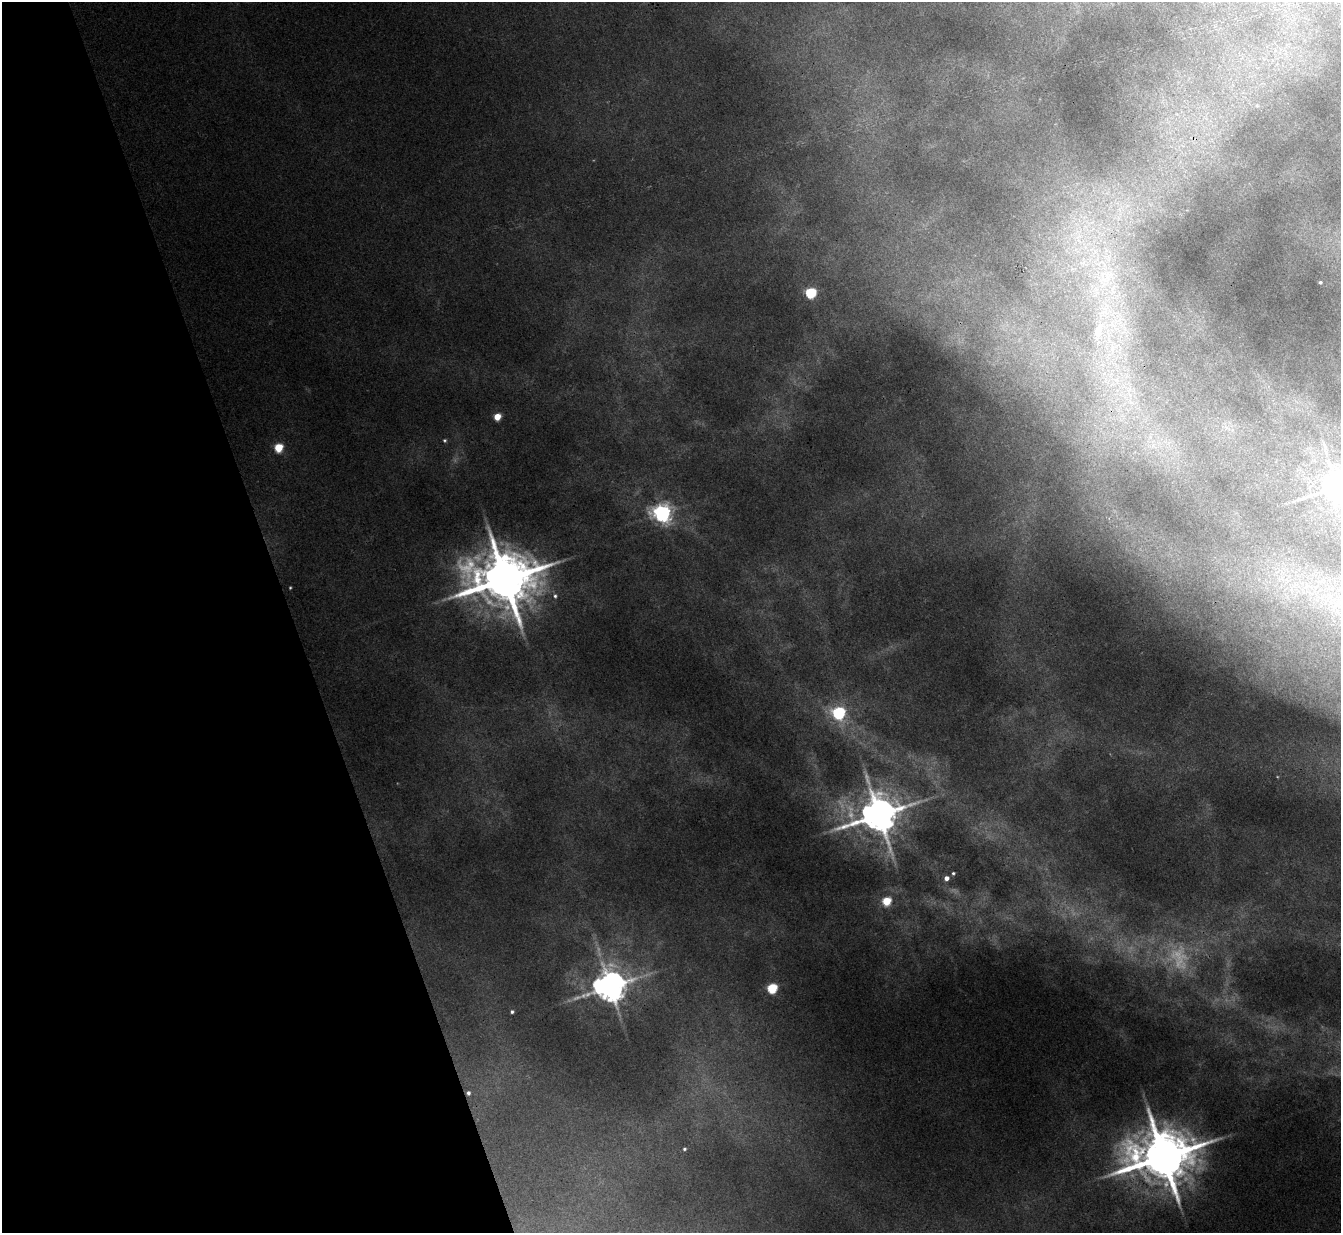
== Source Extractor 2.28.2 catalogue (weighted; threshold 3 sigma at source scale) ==
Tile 5 of 4 x 4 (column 1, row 2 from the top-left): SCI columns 2-1340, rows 2608-3838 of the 5356 x 5341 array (HDU 1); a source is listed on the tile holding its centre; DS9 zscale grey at full resolution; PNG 1343 x 1235 px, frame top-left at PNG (2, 2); no overlay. Shown black and unused: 22% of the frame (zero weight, under 3 of 4 exposures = <1% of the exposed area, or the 3 px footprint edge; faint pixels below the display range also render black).
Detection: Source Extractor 2.28.2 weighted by HDU 2 'WHT'; one run over the whole footprint, this tile lists its part. Background 0.103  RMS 0.0075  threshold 0.0338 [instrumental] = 3 sigma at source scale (4.5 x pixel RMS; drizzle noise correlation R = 1.50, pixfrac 1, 0.05/0.05 arcsec/px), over >= 5 px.
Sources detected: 23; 2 too faint to see at this stretch — not listed; the other 21 listed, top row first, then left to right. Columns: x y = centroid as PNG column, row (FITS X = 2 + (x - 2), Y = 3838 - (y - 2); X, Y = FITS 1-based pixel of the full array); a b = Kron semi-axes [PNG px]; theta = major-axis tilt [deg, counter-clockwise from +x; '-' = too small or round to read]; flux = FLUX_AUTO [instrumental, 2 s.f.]
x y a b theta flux
1320 282 3 3 - 0.79
811 293 5 5 - 61
1098 331 16 10 84 8.7
497 417 5 4 - 13
444 440 5 4 - 0.88
279 447 5 5 - 26
1337 486 9 8 - 1100
662 513 6 6 - 320
505 579 17 13 5 4600
555 596 4 4 - 1.2
839 713 6 6 - 93
879 815 11 9 16 2200
953 873 3 3 - 0.85
946 878 4 4 - 3.2
886 901 5 5 - 27
610 986 9 8 - 1300
772 988 5 5 - 50
512 1012 4 3 - 1.1
468 1093 4 4 - 1.4
684 1149 5 4 - 0.95
1163 1157 16 13 9 4300
Isophote crosses this tile's border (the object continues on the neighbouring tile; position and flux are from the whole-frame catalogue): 1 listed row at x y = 1337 486